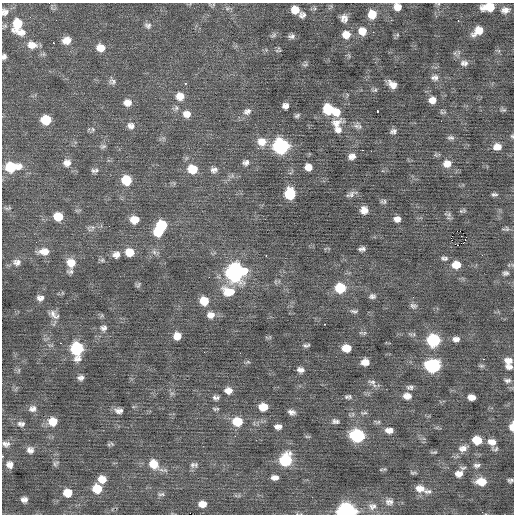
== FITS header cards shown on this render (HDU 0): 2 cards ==
NAXIS1  =                  512 / Axis length
NAXIS2  =                  512 / Axis length

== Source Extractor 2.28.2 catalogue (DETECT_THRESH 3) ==
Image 512 x 512 px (HDU 0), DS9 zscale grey, 1 PNG px = 1 image px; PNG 516 x 516 px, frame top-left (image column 1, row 512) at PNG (2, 3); no overlay
Background -0.0243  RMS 0.96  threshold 2.88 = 3 sigma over >= 5 px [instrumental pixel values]
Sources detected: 203; all 203 listed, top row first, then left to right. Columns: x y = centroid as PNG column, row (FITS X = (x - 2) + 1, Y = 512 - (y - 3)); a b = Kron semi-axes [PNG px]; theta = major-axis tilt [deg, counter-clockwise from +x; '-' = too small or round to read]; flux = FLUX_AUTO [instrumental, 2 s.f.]
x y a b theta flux
438 4 6 4 17 83
397 7 7 7 - 570
488 7 12 7 5 1300
227 8 7 4 0 130
314 8 6 4 -71 100
295 10 8 7 - 820
505 10 10 7 5 360
5 12 10 9 - 340
372 14 8 8 - 990
302 15 8 7 - 280
343 17 10 6 64 280
346 19 11 5 64 230
458 21 2 2 - 42
17 23 16 11 72 1500
148 26 10 7 -22 230
362 31 9 9 - 790
478 31 11 7 35 880
21 32 14 7 5 460
373 32 3 2 - 59
273 35 10 5 25 150
346 35 9 9 - 720
397 35 6 5 - 100
292 36 8 6 5 220
66 40 9 8 - 620
53 43 2 2 - 180
32 45 13 10 -7 660
100 48 10 9 - 740
278 50 8 6 15 130
4 57 5 4 - 200
464 63 11 7 -1 280
305 64 8 5 17 130
435 78 10 8 2 280
112 81 10 9 - 250
185 84 3 3 - 200
392 84 9 6 -35 490
375 90 8 5 8 120
180 96 10 9 - 740
432 100 8 7 - 490
127 103 9 8 - 520
285 106 6 5 - 320
176 108 7 7 - 190
328 109 9 9 - 2300
377 110 3 2 - 240
503 110 9 5 -5 120
247 111 11 8 23 330
336 112 10 9 - 800
442 112 9 5 -17 120
187 114 10 9 - 520
297 116 8 5 27 140
46 120 8 7 - 1600
336 123 17 12 25 730
131 126 10 9 - 370
356 126 11 9 47 280
93 129 7 5 -88 140
338 130 10 8 3 380
393 131 8 6 18 200
512 136 5 4 - 77
451 138 9 6 -6 180
262 142 12 11 - 790
103 146 8 6 23 170
281 146 9 9 - 11000
497 147 8 7 - 620
258 148 2 2 - 220
362 150 2 2 - 43
436 155 7 4 -71 88
352 156 8 7 - 370
246 162 9 8 - 250
67 163 11 10 - 450
447 164 10 9 - 580
11 167 15 9 5 2400
308 167 7 6 - 550
192 169 10 9 - 1300
95 170 10 5 6 190
214 170 9 8 - 270
126 180 9 8 - 1700
290 194 9 8 - 2900
351 194 14 5 24 240
494 194 7 4 2 140
383 201 8 6 -6 150
7 208 8 4 -17 120
364 210 7 7 - 530
463 211 10 4 13 110
448 214 11 5 -10 160
58 217 8 7 - 1200
399 218 8 5 89 220
396 219 8 5 -81 240
134 220 9 8 - 760
162 225 10 8 -2 2000
109 226 2 2 - 78
92 227 10 4 -12 180
506 229 9 6 3 150
460 231 2 2 - 600
158 232 9 8 - 1500
461 236 2 2 - 47
465 240 3 2 - 79
458 245 3 2 - 7600
362 249 7 4 6 200
44 251 14 8 1 650
129 252 9 8 - 900
154 252 7 6 - 210
116 255 9 8 - 410
482 255 2 2 - 46
266 256 2 2 - 500
444 258 9 6 -6 170
102 260 7 5 13 120
17 262 12 9 -1 370
71 263 10 10 - 870
456 265 9 7 -1 860
70 271 8 6 -1 180
235 272 11 10 - 18000
505 273 7 6 - 170
275 282 7 4 -89 100
138 285 7 6 - 130
340 288 9 8 - 2300
228 291 17 12 -16 1200
372 296 8 6 6 200
40 298 9 7 2 330
204 301 9 8 - 1200
413 306 9 6 -14 180
354 311 10 5 -8 160
54 315 17 8 -37 430
102 315 6 4 71 91
211 315 10 9 - 450
325 324 2 2 - 41
103 328 10 9 - 290
364 333 8 5 14 120
177 336 7 7 - 640
456 339 8 6 1 300
433 340 9 8 - 5300
60 343 3 2 - 130
306 345 7 3 4 150
346 348 8 6 -3 1000
77 349 11 8 -86 5500
240 353 2 2 - 72
483 359 2 2 - 300
508 361 9 7 -6 490
248 362 6 4 -18 91
365 362 7 6 - 550
433 366 10 8 -4 7100
481 366 7 5 -1 120
509 367 7 5 -4 280
19 370 6 4 71 93
300 370 7 5 -11 300
81 378 6 5 - 230
507 381 8 6 -5 190
372 382 12 7 -12 250
410 387 10 6 2 210
228 390 8 7 - 460
172 393 7 4 18 110
407 396 9 7 -5 470
216 397 7 5 -4 210
346 397 7 6 - 140
471 397 7 5 -4 490
262 407 9 6 -15 1100
32 409 10 8 15 320
216 409 8 4 4 110
121 410 5 4 - 160
118 411 9 8 - 280
291 412 8 6 -20 270
364 413 10 4 7 140
237 421 9 8 - 1800
335 421 9 6 -10 210
53 422 9 8 - 1100
378 422 8 5 -2 120
20 423 7 7 - 190
23 424 7 4 67 130
278 427 7 5 0 310
512 427 8 4 89 580
389 430 9 6 -2 420
357 436 9 8 - 7300
307 437 8 4 0 84
477 440 9 7 -11 1200
492 442 9 7 -9 490
6 444 10 8 -12 300
112 444 6 4 -44 110
463 448 13 9 19 480
495 449 9 5 0 150
30 450 9 9 - 330
434 452 9 3 5 96
285 460 10 9 - 3900
55 463 9 6 39 150
9 464 8 8 - 410
154 464 11 10 - 1100
192 465 9 7 79 220
477 465 9 6 8 210
463 468 10 5 -1 160
384 469 7 4 1 100
413 473 8 4 1 110
459 474 9 7 9 420
275 478 7 5 -2 340
102 479 8 7 - 740
510 480 5 4 - 140
481 482 10 7 -5 1100
420 488 12 8 -9 660
97 489 8 8 - 1500
428 491 12 7 4 300
67 493 8 7 - 990
161 494 10 5 4 150
24 499 6 5 - 300
389 502 12 10 -6 400
202 504 8 6 3 600
372 506 13 10 4 490
346 511 10 7 -3 16000
At the frame edge (FLAGS 8, measured only in part): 9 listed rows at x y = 438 4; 397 7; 488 7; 5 12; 4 57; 512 136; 512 427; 510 480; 346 511